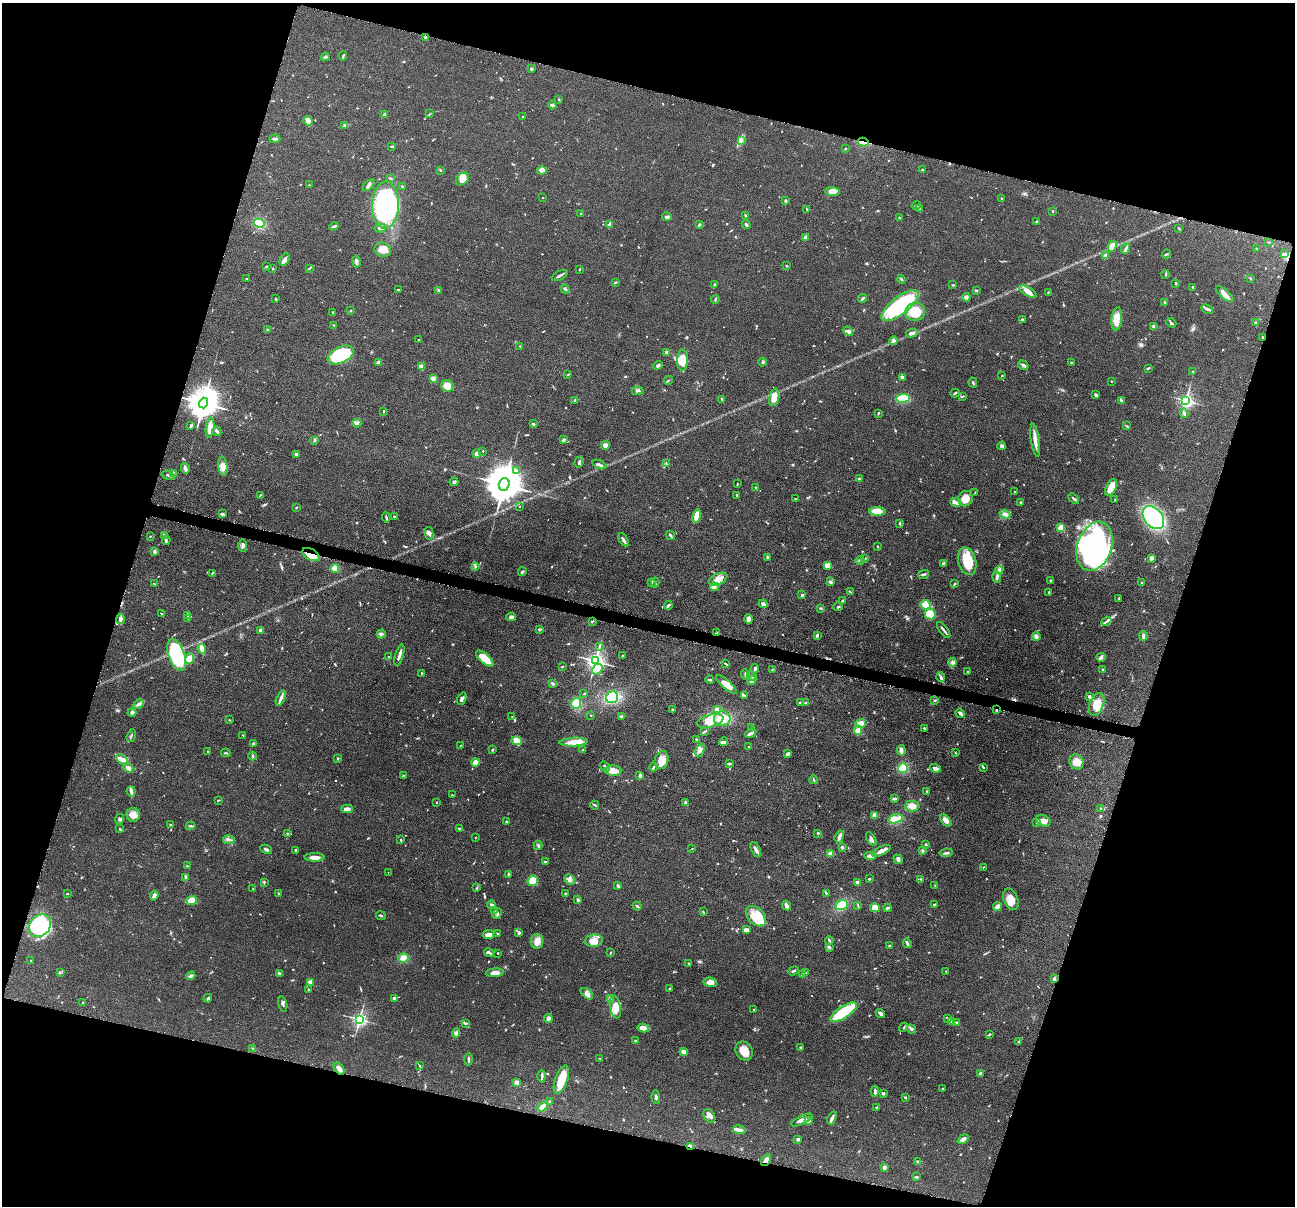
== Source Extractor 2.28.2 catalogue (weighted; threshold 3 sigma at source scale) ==
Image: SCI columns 7-5176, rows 254-5067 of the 5181 x 5198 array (HDU 1 of 3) = the unmasked area's bounding box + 8 px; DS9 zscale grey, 4 x 4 block average (1 PNG px = mean of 4 x 4 image px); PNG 1297 x 1208 px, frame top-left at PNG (2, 3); each listed source drawn as its Kron ellipse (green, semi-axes under 4 px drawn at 4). Shown black and unused: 34% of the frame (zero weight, under 4 of 8 exposures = <1% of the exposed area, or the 3 px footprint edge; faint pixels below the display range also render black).
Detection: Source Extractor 2.28.2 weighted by HDU 2 'WHT'. Background 0.0374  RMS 0.0039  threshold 0.0159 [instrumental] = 3 sigma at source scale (4.09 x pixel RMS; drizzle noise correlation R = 1.36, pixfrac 0.8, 0.05/0.05 arcsec/px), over >= 5 px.
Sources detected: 898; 2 too faint to see at this stretch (4 x 4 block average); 2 inside a brighter object's white glare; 4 cosmic-ray / hot-pixel residue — neither listed nor drawn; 17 coinciding with a brighter row at this scale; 47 inside a brighter listed object's ellipse — not listed separately; of the other 826, all 500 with FLUX_AUTO >= 1.33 (the completeness limit of this list) listed and drawn (326 fainter detections not listed), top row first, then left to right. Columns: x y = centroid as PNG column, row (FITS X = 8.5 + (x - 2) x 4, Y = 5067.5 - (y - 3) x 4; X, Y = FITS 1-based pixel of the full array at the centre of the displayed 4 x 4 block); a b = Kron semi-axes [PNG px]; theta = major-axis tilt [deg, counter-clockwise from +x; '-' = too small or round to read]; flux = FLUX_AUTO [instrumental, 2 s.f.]
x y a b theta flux
425 37 4 2 - 5.8
343 56 4 2 - 2.5
325 57 4 2 - 2.2
531 69 2 2 - 10
558 99 2 2 - 1.4
552 105 4 2 - 4.3
430 113 2 2 - 1.4
385 115 3 2 - 2.1
523 117 2 2 - 1.6
308 121 5 3 - 14
344 126 3 3 - 2.6
275 139 5 2 - 6.1
741 140 4 2 - 3.9
863 142 5 2 - 5.8
392 146 4 2 - 3.5
845 148 2 2 - 1.3
440 170 2 2 - 3
542 170 4 3 - 13
922 170 2 2 - 3.7
390 178 3 2 - 1.8
462 179 7 5 42 24
309 185 2 2 - 1.4
369 185 7 3 43 5.2
402 187 3 2 - 2.2
832 191 7 4 -4 17
543 198 2 2 - 2.4
1001 199 3 2 - 2.1
786 201 2 2 - 5.7
385 205 23 13 88 320
916 205 5 2 - 2.9
807 209 3 2 - 1.4
920 209 4 2 - 2.9
1053 211 2 2 - 3.7
581 214 2 2 - 2
745 215 2 2 - 2.6
667 217 5 2 - 6.3
899 218 2 2 - 1.5
1037 221 3 2 - 1.4
259 223 5 4 - 57
610 224 4 2 - 8.9
746 224 5 2 - 3.6
699 225 3 2 - 3.5
334 226 5 2 - 4.5
380 228 5 2 - 5.4
1179 228 3 2 - 1.5
805 237 4 3 - 4
1269 242 3 2 - 1.4
1112 246 6 4 65 29
1126 249 5 3 - 5
1256 249 2 2 - 1.4
383 250 8 7 - 23
1167 254 4 2 - 1.9
1284 254 4 2 - 6
1106 256 3 3 - 10
284 260 7 3 64 7.5
356 261 6 3 -79 4.6
787 266 2 2 - 2.7
266 267 3 2 - 1.9
310 268 4 2 - 2.3
273 269 2 2 - 1.8
580 269 3 2 - 1.4
1165 274 4 2 - 2.1
560 275 8 2 26 5.5
1250 278 3 2 - 1.5
246 279 2 2 - 1.6
902 279 4 2 - 1.6
615 282 3 2 - 1.9
1176 283 3 2 - 3.1
714 285 2 2 - 1.4
953 285 3 2 - 2.2
1193 287 2 2 - 2.2
565 289 5 2 - 3.3
398 290 2 2 - 1.4
438 290 3 2 - 2.4
976 290 3 2 - 2.6
1028 292 10 3 -29 17
1048 292 2 2 - 1.8
1225 294 11 4 -40 17
966 297 4 3 - 6.5
862 298 4 2 - 3
276 299 2 2 - 2.5
715 300 4 2 - 2.2
1165 302 4 2 - 1.9
900 306 22 8 38 200
1207 309 6 3 -26 5.7
350 311 2 2 - 1.9
333 312 2 2 - 1.8
915 312 10 9 - 69
1117 319 11 5 82 33
1023 320 4 2 - 3.8
1171 323 5 2 - 3
1256 323 2 2 - 3.9
334 325 3 2 - 1.5
1154 327 2 2 - 25
268 330 2 2 - 4.2
848 331 5 3 - 7.1
912 333 6 3 13 6.5
1263 337 2 2 - 1.6
419 340 2 2 - 1.8
893 341 4 3 - 8.7
520 346 2 2 - 1.4
667 352 2 2 - 5.7
341 355 14 8 25 180
682 360 11 5 89 51
378 362 4 3 - 5.4
763 362 4 3 - 3.2
1071 362 2 2 - 1.5
658 365 5 3 - 3.6
1023 365 5 3 - 5.4
421 366 2 2 - 54
1148 368 3 2 - 1.9
1193 372 2 2 - 8.8
568 374 3 2 - 1.3
1002 375 2 2 - 1.6
902 377 3 2 - 6.2
433 378 3 2 - 14
668 380 5 2 - 2
1111 381 2 2 - 1.5
973 383 5 2 - 3
447 386 6 5 - 25
638 391 6 2 1 3.9
955 393 5 2 - 3
1096 395 4 2 - 3.5
962 396 3 2 - 2.1
774 397 9 5 76 26
903 398 7 4 3 72
722 399 3 2 - 1.4
575 400 3 3 - 2.8
1121 400 3 2 - 2.1
1186 401 3 3 - 530
204 403 5 4 - 5000
384 411 3 2 - 2.6
878 413 4 2 - 2.1
1184 413 5 2 - 3
357 423 4 2 - 3.9
533 424 3 2 - 3.6
191 426 3 2 - 6.7
1127 426 3 2 - 1.7
210 428 10 4 82 19
217 431 5 2 - 6
314 440 3 2 - 2.7
563 440 3 2 - 5.8
1035 440 16 3 -81 18
605 445 4 3 - 9.6
1002 446 4 3 - 3.5
483 451 2 2 - 1.7
296 454 2 2 - 5.7
477 454 3 2 - 17
579 462 5 2 - 4.3
666 464 4 2 - 2.4
599 465 7 2 -22 6.1
223 466 10 4 -82 16
185 468 5 3 - 5.7
516 470 2 2 - 2
173 473 3 2 - 6.3
168 475 7 2 -18 4.2
859 479 3 3 - 3.3
454 482 4 3 - 4.8
504 484 6 5 - 9500
737 484 2 2 - 1.4
756 487 2 2 - 3.2
1111 488 9 5 64 27
975 492 4 2 - 1.4
1015 492 3 2 - 2.1
260 495 3 2 - 1.7
737 495 2 2 - 2
796 499 2 2 - 1.4
965 499 8 7 - 27
1074 499 6 2 -42 3.8
1114 500 2 2 - 1.3
956 502 5 3 - 5.2
1021 502 2 2 - 2.3
520 506 2 2 - 1.4
297 507 3 2 - 2.1
877 511 8 4 -3 35
222 514 3 2 - 5.6
1005 514 5 4 - 6.4
394 516 2 2 - 2.4
697 516 7 3 79 27
386 517 5 2 - 3.1
1153 518 13 9 -52 300
900 523 4 2 - 1.6
1061 528 4 2 - 29
429 533 6 3 -76 6.4
164 535 4 2 - 3
670 535 5 2 - 3
150 536 2 2 - 1.5
166 540 4 3 - 3.8
623 540 7 2 -61 5.4
243 546 6 3 -87 5.1
1095 546 25 17 71 430
878 547 2 2 - 1.5
155 551 3 2 - 5.3
311 554 9 5 -28 30
768 557 2 2 - 6.6
865 558 2 2 - 1.5
1151 558 3 3 - 7.5
860 560 4 2 - 2.6
967 561 14 9 -74 68
943 563 4 3 - 3.7
828 565 3 2 - 21
475 567 3 2 - 1.7
335 568 4 4 - 15
999 570 4 2 - 3.3
522 572 4 2 - 2.4
212 573 4 2 - 1.8
924 574 5 2 - 3.8
997 577 6 3 -87 4.7
718 579 10 5 23 16
1051 580 3 2 - 1.9
830 582 4 3 - 4.1
651 583 3 2 - 2.5
655 583 5 2 - 1.9
1141 583 3 2 - 1.4
155 584 4 2 - 1.8
955 584 3 2 - 1.7
714 587 4 2 - 3.9
850 592 4 2 - 1.8
1049 592 2 2 - 2.1
802 595 3 2 - 3.7
1119 598 3 2 - 2.6
843 601 4 3 - 2.5
763 604 5 3 - 5.3
668 605 4 2 - 4.8
926 605 5 4 - 26
838 607 5 2 - 1.6
821 608 4 2 - 2.1
161 613 3 2 - 1.5
930 614 5 5 - 34
188 615 2 2 - 1.6
511 617 4 3 - 6.4
187 618 3 2 - 1.3
120 619 5 3 - 8.2
749 619 4 3 - 13
592 621 3 2 - 1.7
1106 621 5 2 - 4
261 630 3 3 - 6.1
540 630 4 2 - 2.7
944 630 9 2 -54 5.3
716 633 4 2 - 3.3
381 634 5 3 - 4.1
817 635 3 2 - 4.2
1036 636 4 3 - 10
1143 636 5 3 - 4.4
599 647 3 2 - 2.2
202 649 5 3 - 14
176 655 16 8 -70 230
399 655 11 2 73 12
622 656 3 2 - 1.4
389 657 2 2 - 2.3
1101 657 4 3 - 5.5
485 658 11 5 -41 44
189 659 5 4 - 20
595 661 3 3 - 1400
953 662 4 3 - 5.1
725 663 4 2 - 2.1
562 667 3 2 - 1.9
597 669 6 4 38 10
755 669 4 2 - 4.2
1103 669 2 2 - 2.5
772 670 2 2 - 1.8
967 672 3 2 - 1.8
421 673 2 2 - 1.6
745 674 5 2 - 4.1
752 676 5 2 - 3.6
941 677 5 3 - 5
710 680 4 2 - 3.6
752 680 5 3 - 5.3
553 684 3 2 - 2.9
726 684 13 4 -42 20
584 694 2 2 - 1.4
744 696 3 3 - 3
1089 696 3 3 - 4.7
612 697 6 5 - 71
281 698 8 3 66 9.3
462 699 6 3 68 5.9
934 701 3 2 - 2.1
576 703 6 5 - 36
800 703 3 2 - 3.1
806 703 2 2 - 7.5
138 704 5 3 - 6.3
1097 704 12 7 68 28
673 710 3 2 - 2.7
717 710 4 3 - 11
996 710 2 2 - 2.9
132 712 4 2 - 2.6
960 713 5 2 - 6.5
591 715 2 2 - 1.4
512 717 2 2 - 1.3
621 717 3 3 - 5
722 719 8 7 - 37
229 720 2 2 - 1.4
710 721 14 6 16 25
861 723 5 4 - 15
751 728 2 2 - 1.5
924 728 3 2 - 2.3
858 730 4 4 - 15
704 731 4 2 - 2.4
751 733 6 2 30 7.4
243 735 4 2 - 1.8
131 736 7 2 71 2.3
696 740 3 2 - 1.6
517 741 5 4 - 24
574 742 14 4 3 29
723 742 4 2 - 4
254 744 3 2 - 1.9
461 745 3 2 - 1.4
749 747 2 2 - 2.7
492 750 3 2 - 2
583 750 2 2 - 2
700 750 7 3 68 7.2
901 750 5 2 - 9.7
208 751 2 2 - 1.5
955 752 3 2 - 1.6
226 753 4 2 - 2.2
788 754 3 2 - 9.2
253 756 4 3 - 3.6
338 758 3 2 - 2.2
122 759 6 3 -33 14
662 760 9 7 73 25
475 762 4 3 - 15
1076 762 8 7 - 22
729 764 4 3 - 2.8
605 766 5 2 - 3.6
653 767 4 2 - 4
983 767 3 2 - 2.5
128 768 5 3 - 12
903 768 5 5 - 40
935 768 5 3 - 7.6
613 771 8 5 -2 27
403 775 3 2 - 1.6
640 776 3 2 - 4.4
814 780 4 2 - 2
131 791 5 3 - 5.7
927 791 2 2 - 1.5
452 795 3 2 - 1.4
894 799 3 2 - 4.7
218 800 4 2 - 2.2
436 802 2 2 - 1.4
685 803 4 3 - 2.9
595 805 4 2 - 2.5
912 806 7 5 1 18
347 809 6 3 1 14
1100 809 2 2 - 1.4
133 815 7 6 - 21
875 815 3 2 - 13
119 819 5 4 - 4.4
896 819 7 4 15 27
946 820 7 4 -59 12
506 821 2 2 - 2
1043 821 8 5 -25 15
1037 822 3 2 - 3
171 825 4 3 - 2.7
191 826 5 2 - 2.6
120 829 3 2 - 2.2
460 829 3 2 - 4.4
818 833 2 2 - 2.4
287 834 3 2 - 3.1
839 837 6 3 73 9
475 838 2 2 - 1.4
871 839 7 3 -58 7.1
229 840 6 2 -10 3.9
401 840 3 2 - 1.6
926 844 3 2 - 2.1
538 845 5 2 - 2.9
842 847 3 2 - 4.8
266 849 6 2 -24 5
692 849 3 2 - 1.7
756 849 8 3 -63 7.2
296 850 2 2 - 9.2
882 851 10 3 27 10
922 851 3 2 - 3.1
830 853 3 3 - 8.1
946 853 6 2 7 4.5
870 856 6 4 -6 9.2
315 857 10 3 0 17
898 859 5 3 - 5.9
545 862 2 2 - 5.5
187 866 3 2 - 1.6
983 867 2 2 - 1.4
388 872 2 2 - 1.4
508 874 3 2 - 2.9
186 877 4 2 - 5.3
570 879 6 3 -50 5.5
869 879 2 2 - 2.9
921 879 2 2 - 1.5
533 881 5 5 - 37
264 882 3 2 - 2.3
858 883 4 3 - 8.2
935 885 3 2 - 1.4
618 886 3 2 - 6.2
477 888 3 2 - 1.5
253 889 2 2 - 1.5
278 893 3 2 - 2
826 893 2 2 - 2.2
67 894 2 2 - 1.9
565 894 2 2 - 6.7
154 896 5 4 - 5.5
1011 899 11 7 -69 24
192 900 5 3 - 51
578 900 3 3 - 2.9
934 904 3 2 - 2
492 905 4 3 - 3.6
786 905 5 2 - 11
842 905 6 5 - 32
858 905 4 2 - 1.7
637 906 4 2 - 2.5
997 906 4 3 - 12
875 908 5 4 - 23
887 908 4 2 - 3.3
494 911 4 2 - 2.5
703 912 3 2 - 2
497 913 5 2 - 3.6
381 916 5 2 - 3.1
756 916 12 8 -45 43
40 926 12 10 46 200
746 930 3 2 - 13
497 933 3 2 - 1.5
519 933 3 2 - 4.7
488 935 6 4 8 12
829 940 4 2 - 3.9
537 941 7 6 - 18
594 941 9 6 8 26
907 943 5 2 - 7.1
890 946 2 2 - 7.7
829 947 4 3 - 3
489 953 5 2 - 3.4
498 953 2 2 - 2.4
610 953 3 2 - 1.8
403 958 5 4 - 16
31 961 2 2 - 1.7
689 963 2 2 - 2.4
793 971 5 2 - 3.5
806 972 2 2 - 1.8
946 972 2 2 - 1.3
60 973 3 2 - 1.8
279 973 3 2 - 4
495 973 9 4 4 12
802 974 2 2 - 3
191 976 4 3 - 4
1054 979 4 2 - 4.7
310 982 4 2 - 2.8
710 982 7 4 -6 16
670 988 4 2 - 2.2
308 990 2 2 - 1.4
587 994 7 3 -40 7.9
208 998 4 2 - 3.2
394 998 2 2 - 4.6
610 999 4 3 - 13
83 1003 2 2 - 1.6
283 1004 7 2 -75 4.4
615 1007 11 5 -79 20
754 1009 3 2 - 1.3
843 1012 16 6 32 110
880 1013 5 2 - 9.1
548 1018 4 3 - 9.7
947 1018 4 2 - 3.2
359 1019 2 2 - 560
952 1021 2 2 - 3.2
957 1022 4 2 - 3.1
465 1023 4 2 - 3.8
904 1027 5 2 - 2.2
643 1028 6 3 -13 21
911 1029 5 2 - 4.2
456 1033 4 4 - 5.2
989 1035 3 2 - 3.2
636 1041 4 2 - 2.2
1019 1042 3 2 - 2.8
253 1048 3 2 - 1.5
801 1048 3 2 - 2.5
744 1051 10 8 -58 30
684 1052 4 2 - 15
468 1059 6 2 -90 3.5
600 1059 2 2 - 1.3
420 1066 2 2 - 2
339 1068 7 3 -52 14
980 1074 3 2 - 6.9
542 1076 6 2 -90 3.6
561 1080 15 6 71 41
517 1082 3 3 - 12
943 1089 3 2 - 1.6
875 1091 5 2 - 5.6
883 1093 2 2 - 6.4
656 1097 7 2 -88 4.6
905 1098 3 2 - 2
549 1102 3 2 - 2.6
543 1107 5 3 - 22
876 1107 3 2 - 2.3
709 1116 7 5 -56 11
832 1118 7 3 66 6.8
802 1120 11 3 25 9.8
808 1121 3 3 - 6.1
739 1130 6 3 -12 6.8
798 1139 2 2 - 11
963 1139 6 3 36 9.4
690 1146 2 2 - 20
766 1160 6 3 57 9.9
918 1161 3 2 - 3
884 1168 4 3 - 8.2
917 1177 2 2 - 6.9
Overlapping masked pixels (flux is a lower limit): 10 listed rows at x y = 425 37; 863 142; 1263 337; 204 403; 311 554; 716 633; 996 710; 339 1068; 690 1146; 766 1160
Diffuse or blended objects may show on this block-average render without a row.